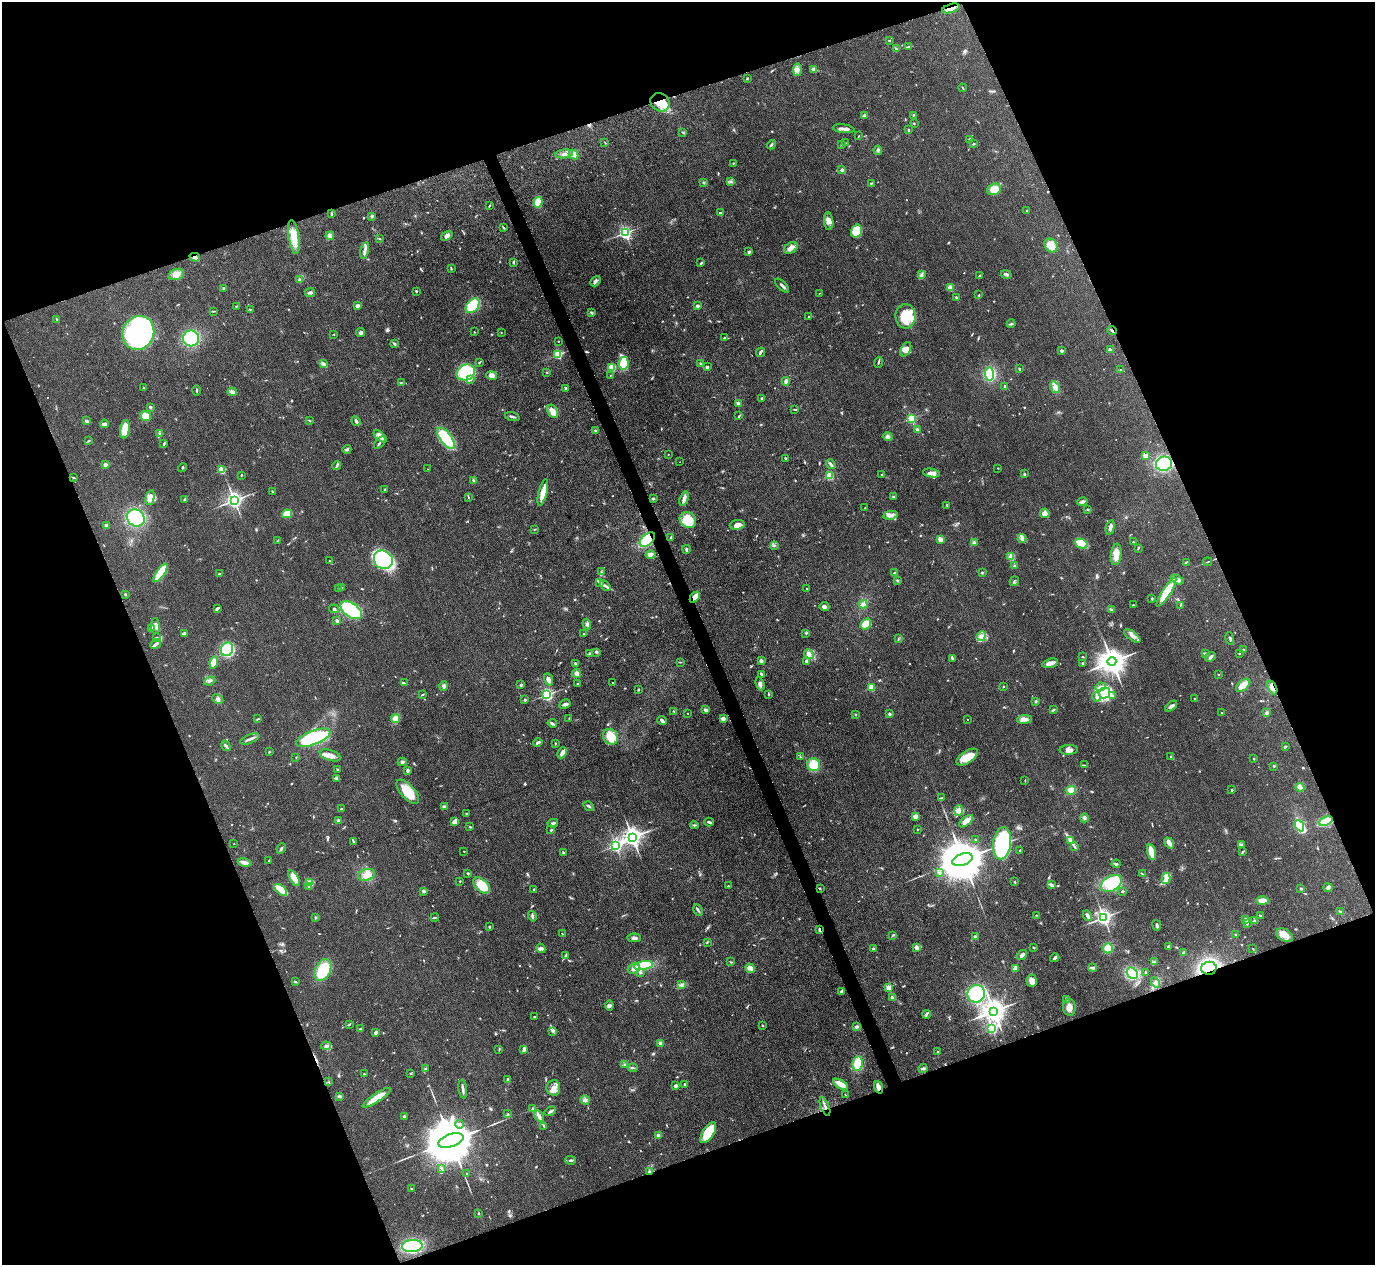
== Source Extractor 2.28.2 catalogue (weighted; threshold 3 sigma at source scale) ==
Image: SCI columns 2-5492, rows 150-5199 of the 5494 x 5480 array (HDU 1 of 3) = the unmasked area's bounding box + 8 px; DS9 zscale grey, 4 x 4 block average (1 PNG px = mean of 4 x 4 image px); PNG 1377 x 1267 px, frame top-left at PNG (2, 2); each listed source drawn as its Kron ellipse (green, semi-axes under 4 px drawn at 4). Shown black and unused: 41% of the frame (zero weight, under 3 of 4 exposures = <1% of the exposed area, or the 3 px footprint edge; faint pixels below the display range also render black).
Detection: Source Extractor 2.28.2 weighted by HDU 2 'WHT'. Background 0.0878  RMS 0.0065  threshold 0.0293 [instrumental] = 3 sigma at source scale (4.5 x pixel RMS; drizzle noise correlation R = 1.50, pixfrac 1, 0.05/0.05 arcsec/px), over >= 5 px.
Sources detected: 753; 4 too faint to see at this stretch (4 x 4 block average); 4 inside a brighter object's white glare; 3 cosmic-ray / hot-pixel residue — neither listed nor drawn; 8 coinciding with a brighter row at this scale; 28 inside a brighter listed object's ellipse — not listed separately; of the other 706, all 500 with FLUX_AUTO >= 1.97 (the completeness limit of this list) listed and drawn (206 fainter detections not listed), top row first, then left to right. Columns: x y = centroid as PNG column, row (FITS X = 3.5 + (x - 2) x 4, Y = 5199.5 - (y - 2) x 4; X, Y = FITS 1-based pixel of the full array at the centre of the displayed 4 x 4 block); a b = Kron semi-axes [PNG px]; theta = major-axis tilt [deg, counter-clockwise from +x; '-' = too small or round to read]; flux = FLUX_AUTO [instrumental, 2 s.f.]
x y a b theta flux
951 8 9 4 17 26
889 41 2 2 - 2.7
908 46 4 2 - 3.2
897 49 2 2 - 2.3
813 69 3 2 - 14
797 70 6 4 82 17
747 78 2 2 - 4
963 88 4 2 - 3.7
660 102 10 8 -39 72
864 115 4 3 - 7.5
913 115 3 2 - 3.5
914 123 2 2 - 5
844 129 11 3 -8 17
909 130 3 2 - 3.4
683 132 3 2 - 2.1
859 136 3 2 - 2
969 139 2 2 - 3.7
605 142 2 2 - 2
846 143 2 2 - 3.5
973 144 3 2 - 4
771 145 5 2 - 7.9
841 145 2 2 - 3.7
878 150 4 3 - 7.8
564 154 9 3 8 18
574 154 5 3 - 21
733 163 3 2 - 2.8
842 170 3 2 - 9.3
730 181 2 2 - 2.9
704 182 3 2 - 2.1
871 183 3 2 - 2.6
994 189 7 5 19 51
538 202 5 4 - 58
489 206 3 2 - 2.2
1026 211 3 2 - 3.7
720 213 3 2 - 2.9
331 214 2 2 - 2.8
372 216 3 3 - 5.7
829 221 9 4 -84 19
503 228 3 2 - 3.5
856 231 7 5 72 100
625 233 2 2 - 890
330 236 4 3 - 17
447 236 6 4 35 15
294 237 17 5 -81 59
379 239 3 2 - 2.8
1051 245 7 6 - 29
791 248 7 5 31 20
365 250 8 3 76 15
749 252 4 3 - 6.9
195 257 5 3 - 12
513 262 3 2 - 4.4
701 263 3 2 - 4.1
451 269 2 2 - 3
176 274 8 5 17 24
1006 274 5 3 - 9.2
921 275 3 2 - 3.9
979 276 3 2 - 2.9
300 280 2 2 - 48
595 281 6 3 50 11
782 286 9 2 -45 9.5
950 288 2 2 - 98
224 289 4 2 - 5.2
416 291 2 2 - 5.2
310 292 5 3 - 7.8
820 293 3 2 - 2.1
979 295 3 2 - 2.6
956 297 2 2 - 5
236 306 2 2 - 2.3
357 306 3 2 - 15
472 306 8 5 49 160
697 306 3 3 - 7.6
250 310 2 2 - 2.6
214 311 4 2 - 3.4
591 312 4 2 - 4.7
809 316 2 2 - 3.4
905 316 12 10 88 100
57 320 3 2 - 3.4
1011 324 4 2 - 4.4
1112 331 5 2 - 5.3
474 332 2 2 - 2.5
138 333 17 15 62 750
361 333 4 4 - 8.8
501 333 2 2 - 2.1
334 334 2 2 - 2.2
191 338 8 8 - 210
724 338 3 2 - 4.1
558 341 2 2 - 4.5
394 344 4 2 - 6
906 349 8 5 62 25
1111 350 4 2 - 6.5
1062 351 2 2 - 9
760 352 5 2 - 9.8
558 354 2 2 - 320
479 362 2 2 - 3
878 362 5 2 - 5.4
624 363 6 5 - 81
700 363 2 2 - 2.7
324 364 3 3 - 7.6
707 367 2 2 - 24
612 368 4 4 - 65
1019 369 2 2 - 4.3
1121 370 2 2 - 2.1
466 372 9 7 25 170
547 372 2 2 - 6.9
989 374 6 4 -85 170
492 375 5 3 - 22
610 376 3 2 - 2.1
470 379 3 2 - 5.4
786 381 4 3 - 17
401 382 3 2 - 2.5
1005 386 2 2 - 14
1055 387 6 4 -55 22
144 388 2 2 - 2.5
566 388 3 2 - 6.7
196 390 5 2 - 3.9
232 392 4 3 - 17
762 398 3 2 - 3.7
738 403 3 3 - 7.1
150 407 2 2 - 21
795 409 3 2 - 4.3
553 411 7 5 -62 36
146 416 5 4 - 47
739 416 4 2 - 5.1
512 417 7 2 -17 9.1
911 418 2 2 - 360
86 421 3 3 - 6.6
310 421 2 2 - 2.7
356 421 5 2 - 10
105 424 4 2 - 6.8
125 429 9 5 81 66
595 430 3 2 - 4.8
918 430 2 2 - 54
160 433 2 2 - 2.2
380 436 8 3 -43 26
888 436 5 3 - 9.3
446 438 13 5 -53 160
89 441 3 2 - 2.9
380 443 7 2 47 7.6
164 444 4 2 - 5.7
347 449 4 3 - 6.7
668 454 2 2 - 2.1
1145 456 2 2 - 110
785 458 3 2 - 4.5
680 462 2 2 - 2.3
831 464 5 2 - 6.9
1164 464 8 7 - 250
105 465 2 2 - 16
337 466 4 2 - 6.4
182 467 4 2 - 3.7
998 468 2 2 - 2.2
427 469 2 2 - 2.6
222 470 2 2 - 210
931 473 8 4 -11 20
1024 474 2 2 - 3.2
241 475 2 2 - 3.3
882 475 2 2 - 8.4
830 476 2 2 - 240
73 477 4 2 - 3.7
473 480 4 2 - 4.9
385 489 2 2 - 3.5
272 491 4 2 - 2.8
543 493 13 3 75 66
468 497 2 2 - 3.3
893 497 3 2 - 3.7
150 498 7 3 77 18
185 499 3 2 - 5.1
653 499 3 2 - 4.7
684 499 7 3 74 16
234 500 3 2 - 1900
1082 502 5 3 - 12
947 505 3 2 - 3.9
865 507 2 2 - 2.3
1088 509 3 2 - 3.3
1045 513 5 4 - 20
287 514 5 4 - 48
890 515 7 4 11 17
136 518 9 8 - 190
688 520 9 7 -41 100
106 525 3 3 - 11
737 525 7 5 8 29
1110 528 7 3 76 12
534 530 3 2 - 2.6
671 537 2 2 - 7.4
1022 538 4 3 - 8.5
940 539 2 2 - 51
647 540 9 5 40 220
277 541 3 2 - 2.1
1133 542 2 2 - 12
974 543 4 3 - 8.3
1081 544 6 4 -24 120
774 545 2 2 - 2
1138 548 3 2 - 2.6
686 549 4 2 - 6.3
1116 554 10 5 84 33
651 555 5 3 - 18
1011 557 3 3 - 45
383 560 10 9 - 540
329 561 2 2 - 2.1
1186 562 4 2 - 3.7
1208 562 4 2 - 2.9
1014 566 2 2 - 4.3
601 572 3 2 - 3
982 572 3 2 - 3.3
160 573 11 4 56 130
894 573 3 2 - 4.6
220 574 2 2 - 6.7
897 580 3 2 - 4.4
1177 580 7 4 -27 16
1014 581 5 2 - 4.4
599 582 3 2 - 5.5
605 586 6 3 -45 11
339 588 2 2 - 2.4
341 588 3 2 - 3.2
807 589 2 2 - 3.4
1166 592 17 4 57 140
125 594 2 2 - 4.6
695 597 6 3 49 29
1152 598 3 2 - 3.3
863 604 4 3 - 12
1133 605 3 2 - 4.2
1180 605 4 2 - 4
824 607 5 4 - 10
217 608 4 2 - 9.3
334 609 5 2 - 5.1
351 610 12 7 -33 530
1112 610 3 2 - 4.2
337 620 2 2 - 13
587 624 5 3 - 7.9
866 624 6 4 52 58
155 626 8 3 -89 15
151 628 3 2 - 4.5
184 633 4 2 - 8.8
806 633 4 2 - 3
583 634 2 2 - 2
981 636 5 3 - 13
1132 636 9 3 -37 17
156 638 3 2 - 4.1
1230 638 6 2 -73 8.5
898 639 2 2 - 2.8
156 644 6 3 36 13
227 649 7 6 - 160
1243 650 2 2 - 3
597 652 3 2 - 4.8
1239 653 2 2 - 2.5
590 654 4 3 - 9.7
809 654 5 4 - 20
1205 654 3 2 - 9
1083 657 3 2 - 3
1211 657 5 3 - 9.4
952 658 4 2 - 7.9
761 661 2 2 - 54
807 661 2 2 - 11
1112 661 4 4 - 5800
214 662 6 4 75 38
681 662 3 2 - 2.2
575 663 3 2 - 7.8
1050 663 8 3 14 37
1083 663 3 2 - 7.7
576 673 4 4 - 12
761 674 3 2 - 7.1
1218 674 2 2 - 2.7
548 679 6 3 -68 17
210 681 6 2 22 8
612 682 2 2 - 3.3
404 683 4 2 - 4.2
578 683 3 2 - 4.2
760 684 7 3 -70 14
521 685 3 2 - 8.5
1243 685 8 5 40 28
444 686 4 4 - 10
871 687 2 2 - 180
1004 687 2 2 - 2
1101 687 5 2 - 9.8
1272 687 7 3 -66 19
638 690 3 2 - 3.3
1104 693 6 5 - 110
547 694 2 2 - 790
769 694 3 2 - 3.4
422 695 3 2 - 2.6
1113 696 3 3 - 6.9
1096 697 4 2 - 8
218 699 6 3 -27 11
1195 699 2 2 - 2.7
525 700 2 2 - 4.6
1036 701 3 3 - 4.6
565 704 6 3 29 11
1171 706 7 3 39 13
706 710 3 2 - 12
1053 710 2 2 - 4.4
673 711 3 2 - 3.9
688 713 2 2 - 2.2
1222 713 2 2 - 2.5
1267 713 3 3 - 6.4
890 714 2 2 - 22
855 715 3 2 - 3
569 718 2 2 - 3.2
723 718 4 3 - 15
258 719 3 2 - 4
396 719 4 3 - 46
1024 719 7 3 7 15
968 720 2 2 - 2.9
662 721 5 2 - 12
552 723 4 2 - 9.6
610 737 8 7 - 73
313 738 18 7 21 260
250 739 10 2 23 13
538 742 5 2 - 9.7
555 743 2 2 - 2.5
226 746 5 2 - 6.9
1285 747 3 2 - 3.6
1069 750 9 5 1 22
269 752 2 2 - 2.3
562 753 6 3 65 21
330 755 11 5 -18 29
296 757 2 2 - 2.2
800 757 3 2 - 2.7
967 757 12 6 34 68
1171 757 2 2 - 2.1
1254 759 2 2 - 2.3
402 762 4 3 - 6.8
814 765 6 6 - 64
1084 765 3 2 - 3.1
1274 766 2 2 - 3.4
337 769 3 2 - 2.5
408 771 4 3 - 6.6
336 778 3 2 - 3.9
1025 780 2 2 - 2.5
1300 787 4 4 - 25
1071 790 5 4 - 31
1232 790 2 2 - 11
408 792 15 7 -48 87
941 798 2 2 - 2.2
588 806 5 3 - 7.4
444 807 3 3 - 8.1
341 809 2 2 - 7.1
959 810 5 3 - 12
466 814 2 2 - 3
915 816 4 3 - 15
1084 818 4 3 - 6.6
339 820 2 2 - 11
455 821 4 3 - 40
966 821 8 4 41 35
1326 821 7 4 23 130
709 822 4 2 - 8.1
553 823 5 2 - 8
694 825 4 2 - 4.4
1299 826 6 4 -64 280
470 827 3 2 - 2.9
917 829 2 2 - 5.1
551 830 2 2 - 5.3
632 837 3 3 - 2700
975 840 2 2 - 16
353 841 3 2 - 4.8
1070 841 2 2 - 3.1
1002 843 16 9 83 320
1169 843 6 3 -50 22
234 844 2 2 - 2
615 845 3 2 - 870
1242 845 2 2 - 2.2
1074 846 3 2 - 3.3
281 848 5 2 - 5.6
1020 850 3 2 - 3.6
464 851 2 2 - 2.1
563 852 2 2 - 3.1
1151 852 8 3 -75 58
1243 852 4 2 - 6.2
962 860 10 5 18 27000
269 861 2 2 - 2.8
245 863 7 3 -13 17
1116 864 4 2 - 6.2
467 873 2 2 - 7.4
939 873 4 2 - 5.6
1142 873 3 2 - 2.6
367 875 9 5 17 32
294 878 8 3 -58 49
1166 878 5 3 - 32
460 881 2 2 - 2.4
310 882 3 3 - 9.6
1015 882 3 2 - 3.3
1111 883 11 7 31 180
482 885 10 6 -41 87
1051 885 4 3 - 11
309 886 2 2 - 2.8
728 886 4 2 - 4.2
1328 888 4 4 - 8.3
820 889 3 2 - 2.7
1301 889 3 2 - 3.9
281 890 7 3 -42 100
534 890 3 2 - 5.3
424 891 3 2 - 12
1122 891 3 2 - 4.4
1262 900 6 3 0 36
698 910 6 2 -61 6.1
1340 912 3 2 - 4.5
1037 915 3 2 - 2.8
532 916 5 2 - 9.1
1087 916 5 2 - 12
1260 916 4 2 - 5.1
315 917 3 2 - 4.5
435 917 4 2 - 3.6
1104 917 3 2 - 1600
1246 920 4 2 - 15
1255 921 4 3 - 11
1247 923 2 2 - 2.8
1157 925 5 2 - 6.3
489 927 2 2 - 4.1
820 930 2 2 - 41
562 934 3 2 - 2.3
1235 934 2 2 - 2.9
1285 935 9 5 -33 31
892 936 3 2 - 3.1
975 937 4 4 - 8.8
634 938 7 3 -4 11
707 942 3 2 - 2.7
916 947 2 2 - 67
1034 947 2 2 - 2.4
1169 947 3 2 - 14
541 948 5 3 - 11
873 948 2 2 - 5.8
1108 948 5 5 - 63
1253 949 2 2 - 2.3
1183 952 3 2 - 3.4
565 955 3 2 - 3.9
1022 955 5 3 - 14
1055 958 5 2 - 6.9
1154 961 3 2 - 3.9
731 962 3 2 - 3
643 966 9 4 10 200
634 968 6 5 - 22
750 968 5 3 - 11
1093 968 4 2 - 11
1209 968 8 6 10 360
1015 969 3 2 - 36
323 970 11 7 64 140
640 972 4 2 - 6.8
1146 972 2 2 - 4.7
1132 973 6 5 - 180
1032 981 6 5 - 26
295 982 3 2 - 3.7
1155 983 6 4 -61 14
682 985 3 2 - 5.3
889 988 3 3 - 31
841 991 4 2 - 5.1
976 994 9 8 - 210
892 998 4 3 - 5.8
1066 999 4 2 - 5.2
609 1005 5 4 - 10
1069 1007 8 6 -85 34
994 1011 4 4 - 4100
926 1014 4 2 - 6.2
534 1017 2 2 - 3.1
349 1024 3 2 - 5.1
762 1025 2 2 - 3.3
856 1027 3 3 - 9
361 1029 4 2 - 3.9
992 1029 2 2 - 390
553 1031 3 2 - 7.1
376 1032 4 3 - 8.4
660 1043 3 2 - 11
326 1046 5 3 - 11
499 1049 3 2 - 3
524 1049 4 3 - 6.6
937 1052 2 2 - 18
858 1063 7 5 82 75
624 1064 2 2 - 3.2
633 1068 5 2 - 5.8
923 1068 4 2 - 7.6
425 1069 3 2 - 3.5
410 1073 3 2 - 2.8
364 1074 2 2 - 3.1
508 1079 4 3 - 7.2
329 1082 2 2 - 2.1
685 1084 2 2 - 6.4
840 1084 8 4 -30 40
676 1086 3 3 - 9.1
879 1087 6 3 -68 26
553 1088 7 6 - 27
463 1089 9 2 -84 12
845 1095 2 2 - 2.2
339 1096 3 3 - 7.8
377 1098 17 4 33 67
585 1100 5 4 - 12
825 1106 10 2 -68 16
533 1109 3 2 - 3.8
550 1111 6 2 32 9.1
508 1114 2 2 - 3
539 1116 6 3 -56 13
404 1117 2 2 - 38
459 1124 4 3 - 8.5
544 1126 2 2 - 2.7
708 1133 12 5 58 130
658 1135 3 3 - 20
451 1141 13 6 20 38000
571 1160 5 2 - 8.7
441 1168 3 2 - 4.3
649 1172 2 2 - 17
467 1174 2 2 - 5.7
412 1189 3 2 - 3.8
478 1213 2 2 - 2.8
412 1246 10 6 4 290
Overlapping masked pixels (flux is a lower limit): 14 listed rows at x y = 951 8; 660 102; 195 257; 1112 331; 647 540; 695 597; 1272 687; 1326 821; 820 889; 820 930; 1209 968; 879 1087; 825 1106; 649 1172
Diffuse or blended objects may show on this block-average render without a row.